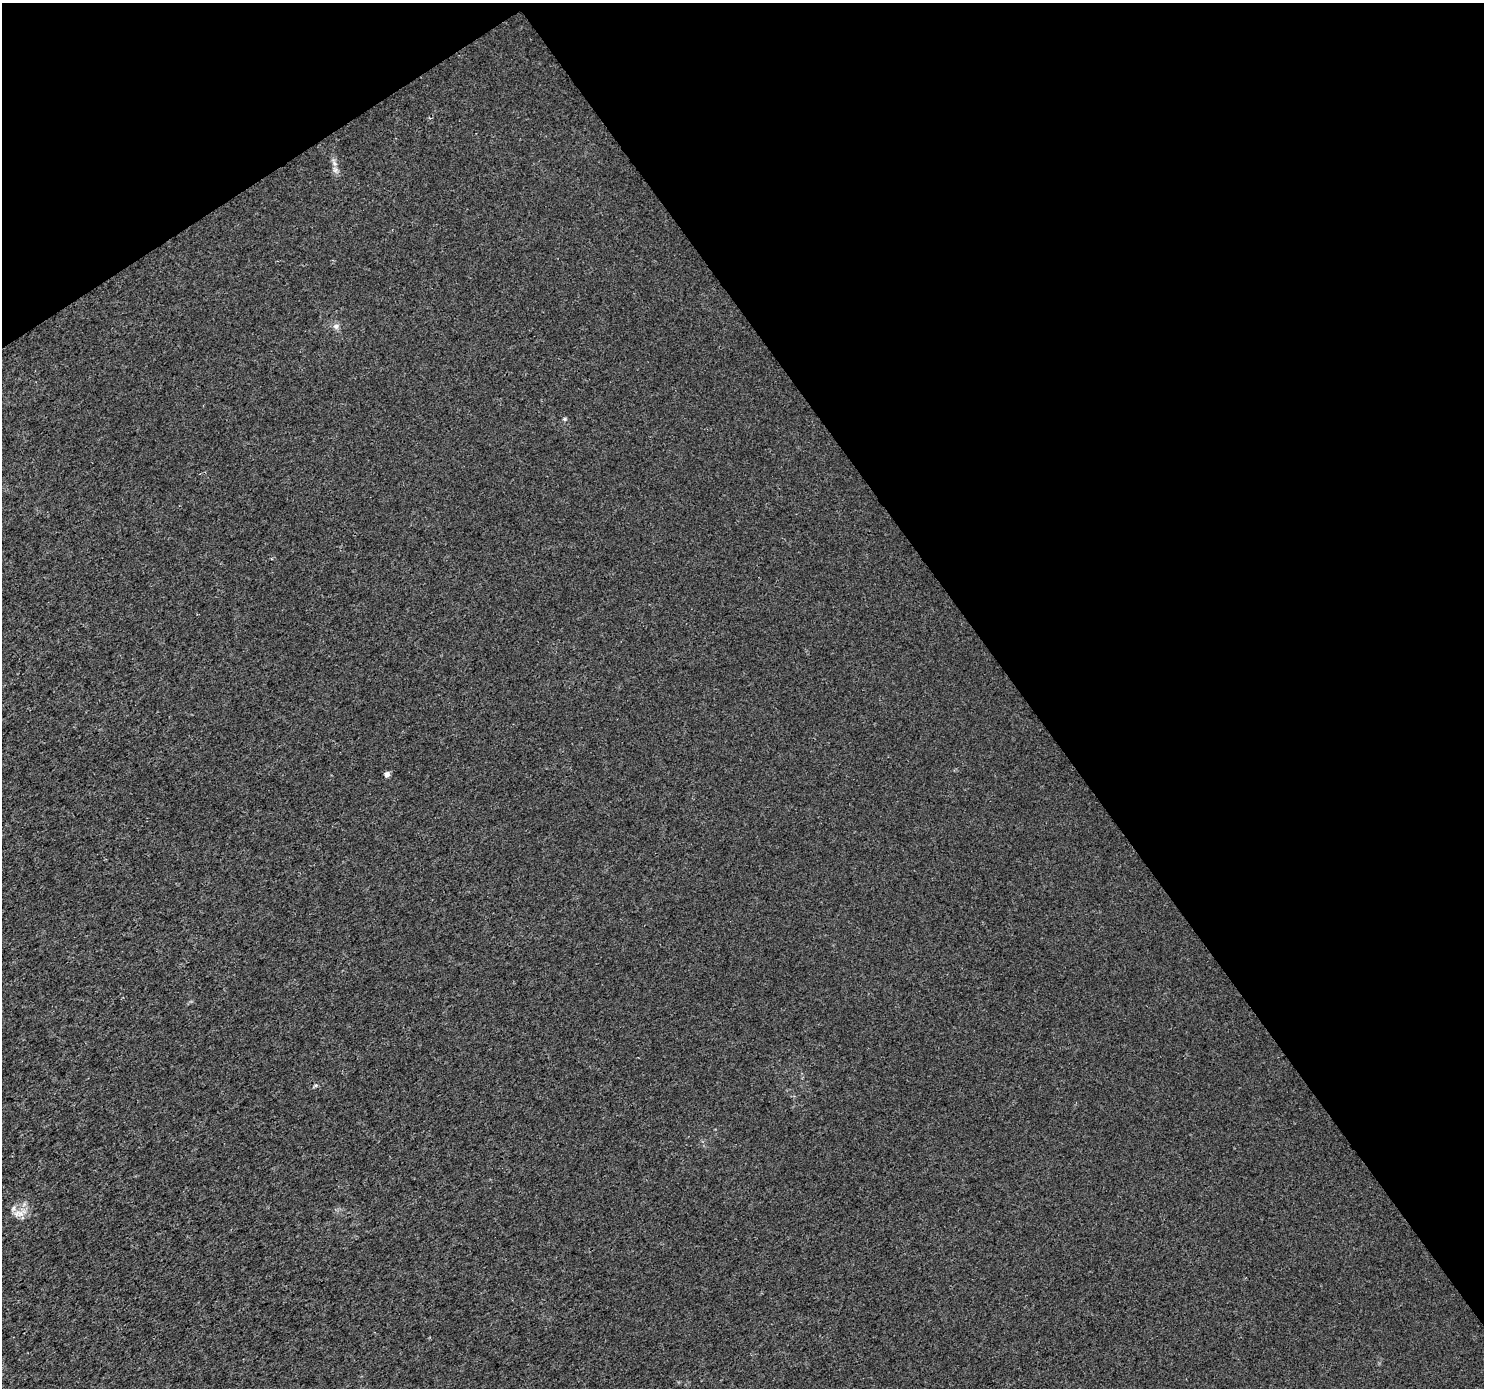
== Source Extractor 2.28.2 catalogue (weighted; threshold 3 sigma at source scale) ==
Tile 3 of 4 x 4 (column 3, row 1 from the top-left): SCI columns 2970-4451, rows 4346-5731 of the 5933 x 5856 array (HDU 1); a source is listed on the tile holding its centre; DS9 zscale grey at full resolution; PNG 1486 x 1390 px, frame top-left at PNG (2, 3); no overlay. Shown black and unused: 36% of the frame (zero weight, under 3 of 4 exposures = <1% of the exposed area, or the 3 px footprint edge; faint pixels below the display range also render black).
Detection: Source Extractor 2.28.2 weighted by HDU 2 'WHT'; one run over the whole footprint, this tile lists its part. Background 0.00147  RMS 0.0022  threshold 0.01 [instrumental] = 3 sigma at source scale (4.5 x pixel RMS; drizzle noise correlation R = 1.50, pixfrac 1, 0.0396/0.0396 arcsec/px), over >= 5 px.
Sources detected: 7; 1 inside a brighter listed object's ellipse — not listed separately; the other 6 listed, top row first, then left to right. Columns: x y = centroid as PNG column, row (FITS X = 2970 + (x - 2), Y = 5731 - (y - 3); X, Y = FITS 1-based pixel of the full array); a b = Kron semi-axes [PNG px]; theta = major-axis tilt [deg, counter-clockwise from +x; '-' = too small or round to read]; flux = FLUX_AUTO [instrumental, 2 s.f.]
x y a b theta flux
334 163 7 4 -71 0.61
336 326 8 7 - 0.79
565 419 6 4 90 0.3
387 774 5 4 - 1.2
316 1085 6 4 18 0.3
21 1213 18 7 38 1.8